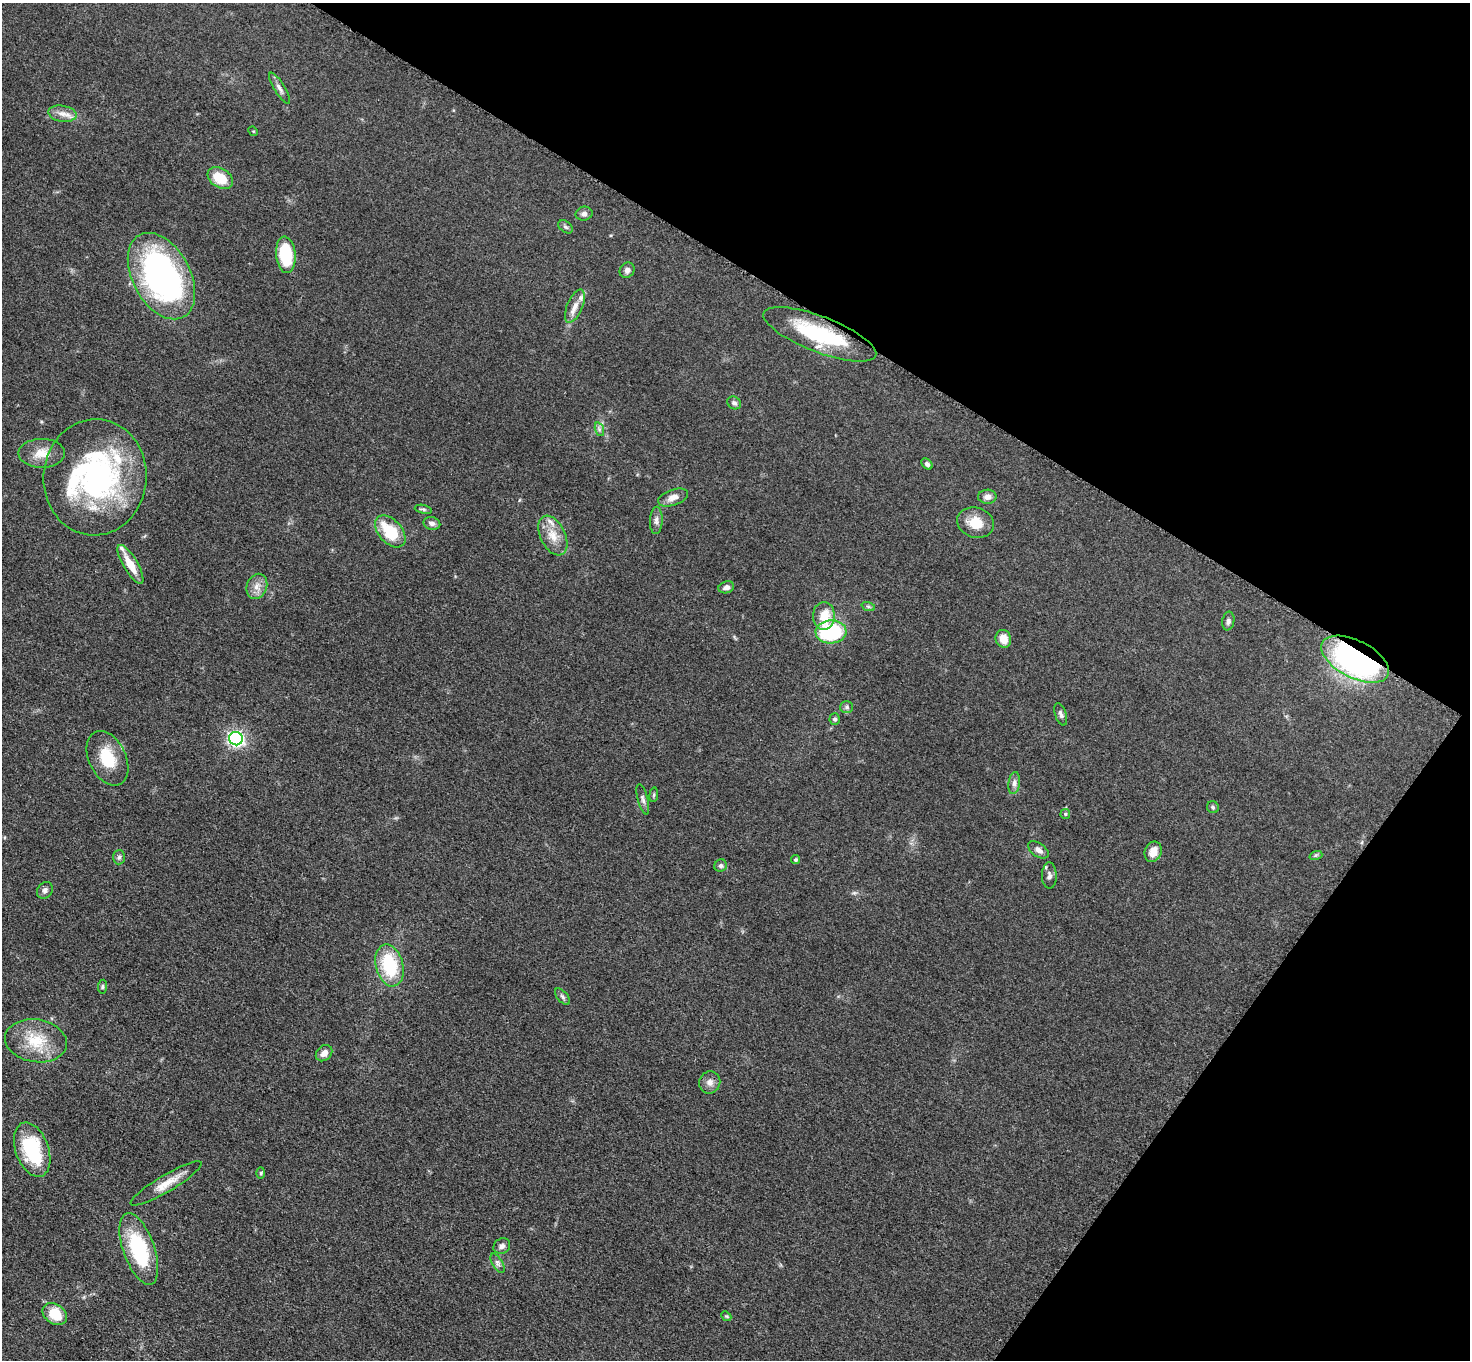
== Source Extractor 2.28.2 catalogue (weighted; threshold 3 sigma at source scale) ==
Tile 8 of 4 x 4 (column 4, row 2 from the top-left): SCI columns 4417-5884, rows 2879-4236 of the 5892 x 5896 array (HDU 1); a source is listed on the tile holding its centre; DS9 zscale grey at full resolution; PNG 1472 x 1362 px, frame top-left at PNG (2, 3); each listed source drawn as its Kron ellipse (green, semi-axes under 4 px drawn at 4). Shown black and unused: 29% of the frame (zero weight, under 3 of 5 exposures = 1% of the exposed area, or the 3 px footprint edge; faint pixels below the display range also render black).
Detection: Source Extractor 2.28.2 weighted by HDU 2 'WHT'; one run over the whole footprint, this tile lists its part. Background 0.0484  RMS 0.0054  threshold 0.0241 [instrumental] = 3 sigma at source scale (4.5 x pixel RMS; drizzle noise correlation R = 1.50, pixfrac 1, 0.05/0.05 arcsec/px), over >= 5 px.
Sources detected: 70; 5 inside a brighter listed object's ellipse — not listed separately; the other 65 listed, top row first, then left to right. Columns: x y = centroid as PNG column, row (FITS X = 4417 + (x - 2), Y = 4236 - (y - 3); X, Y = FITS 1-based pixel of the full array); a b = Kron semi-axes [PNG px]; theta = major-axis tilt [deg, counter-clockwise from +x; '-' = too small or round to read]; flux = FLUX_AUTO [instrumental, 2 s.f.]
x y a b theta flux
280 88 18 5 -58 2.5
62 114 14 8 -9 4
253 131 5 4 - 0.53
220 178 14 9 -33 13
584 214 8 7 - 1.9
565 227 8 5 -39 1.2
286 255 18 9 -84 27
627 270 8 7 - 2.1
161 276 46 29 -62 150
575 306 18 7 67 4.5
820 334 60 18 -21 42
734 403 7 6 - 1.5
599 429 7 4 -72 1.2
42 453 23 14 0 9
927 464 6 4 -45 1.5
95 477 58 51 86 120
673 497 16 7 19 3.9
987 497 9 7 2 2.9
423 509 9 4 -12 1
656 520 13 6 88 2.3
432 523 8 6 -15 2.1
976 523 19 15 -18 10
390 531 19 11 -48 21
553 536 21 12 -64 8.6
130 564 22 7 -59 9.8
257 586 13 10 67 4.3
726 587 8 5 17 2.2
868 606 7 4 -19 0.93
824 616 14 11 -88 9.8
1228 621 9 6 80 1.7
831 632 15 11 3 47
1003 639 9 7 -72 7
1355 659 37 18 -27 160
847 707 6 6 - 1.2
1061 714 11 5 -72 1.7
835 719 5 5 - 1.2
236 739 7 6 - 150
107 758 29 18 -64 17
1014 783 11 5 82 2.2
654 795 7 3 82 0.77
643 799 16 5 -75 2
1213 807 6 6 - 1
1065 814 5 5 - 0.72
1038 850 11 6 -34 2.6
1153 852 10 8 67 5.5
1316 855 7 4 18 0.87
119 857 7 6 - 1.3
795 860 5 4 - 1
721 866 6 6 - 1.3
1049 876 13 7 -89 2.2
45 890 9 7 51 1.8
390 965 21 13 -75 30
102 987 7 4 84 0.82
562 997 10 5 -49 1.4
36 1041 31 21 -9 19
324 1053 9 7 43 3.5
710 1082 11 10 - 3.1
32 1150 28 16 -70 34
261 1173 6 4 88 0.65
166 1183 41 8 31 8.9
502 1246 9 7 32 1.9
139 1249 37 15 -70 43
498 1263 11 5 -59 1.7
55 1314 13 9 -36 14
726 1316 5 4 - 0.67
Overlapping masked pixels (flux is a lower limit): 2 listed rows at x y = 820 334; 1355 659